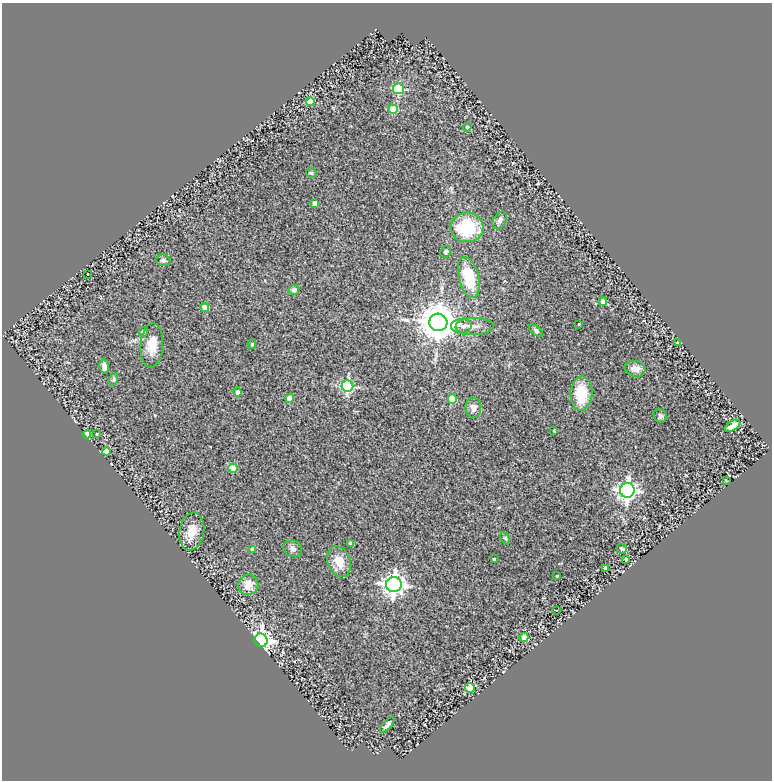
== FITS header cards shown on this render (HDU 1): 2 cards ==
NAXIS1  =                  770
NAXIS2  =                  778

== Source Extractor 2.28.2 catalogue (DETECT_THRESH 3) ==
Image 770 x 778 px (HDU 1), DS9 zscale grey, 1 PNG px = 1 image px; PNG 774 x 782 px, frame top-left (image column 1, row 778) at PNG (2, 3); each listed source drawn as its Kron ellipse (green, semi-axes under 4 px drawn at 4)
Background 0.261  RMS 0.031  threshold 0.0917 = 3 sigma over >= 5 px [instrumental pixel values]
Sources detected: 60; all 60 listed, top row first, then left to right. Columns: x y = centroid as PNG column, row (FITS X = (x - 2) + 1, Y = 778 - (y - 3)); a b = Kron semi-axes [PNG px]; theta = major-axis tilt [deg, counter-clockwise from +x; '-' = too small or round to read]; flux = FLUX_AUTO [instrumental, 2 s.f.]
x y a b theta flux
398 89 5 5 - 140
310 101 4 4 - 56
393 109 5 4 - 75
467 127 4 4 - 5.3
311 173 6 4 -44 3
315 203 4 4 - 14
500 220 9 6 61 7.1
467 227 16 15 - 110
446 252 6 5 - 4.3
163 260 7 6 - 5
87 274 2 2 - 1
469 278 21 10 -75 81
294 290 5 5 - 6.2
603 302 4 4 - 20
205 307 4 4 - 28
438 322 9 8 - 5600
579 324 3 2 - 1.3
464 326 8 6 17 7
472 326 22 9 0 20
536 331 8 4 -38 4
143 332 4 4 - 7.4
678 342 3 2 - 1.8
252 344 4 3 - 3.5
152 345 22 11 85 30
104 366 7 4 -80 9.6
635 369 10 8 -16 16
114 379 7 4 72 3
347 386 6 5 - 270
237 392 4 4 - 8.9
581 394 17 11 89 64
289 398 5 4 - 34
452 399 5 4 - 65
473 408 10 8 -89 11
660 416 7 6 - 4.3
733 426 8 5 31 18
554 431 4 2 - 1.6
87 434 4 4 - 41
96 434 4 2 - 1.9
106 451 4 4 - 21
233 468 5 4 - 31
726 480 3 2 - 1.6
627 490 7 7 - 870
192 531 19 12 81 30
505 538 6 4 -61 3.2
351 544 4 4 - 7.3
253 549 4 4 - 13
293 549 10 8 -26 8.5
622 549 5 4 - 6.5
494 559 3 3 - 2.5
626 559 3 3 - 4.2
339 561 16 11 -69 31
605 568 4 4 - 12
557 576 3 3 - 2.8
394 584 8 7 - 1300
248 585 10 10 - 25
556 610 2 2 - 1.2
524 637 4 4 - 33
261 640 7 6 - 1100
470 688 5 4 - 81
387 725 10 3 47 5.6